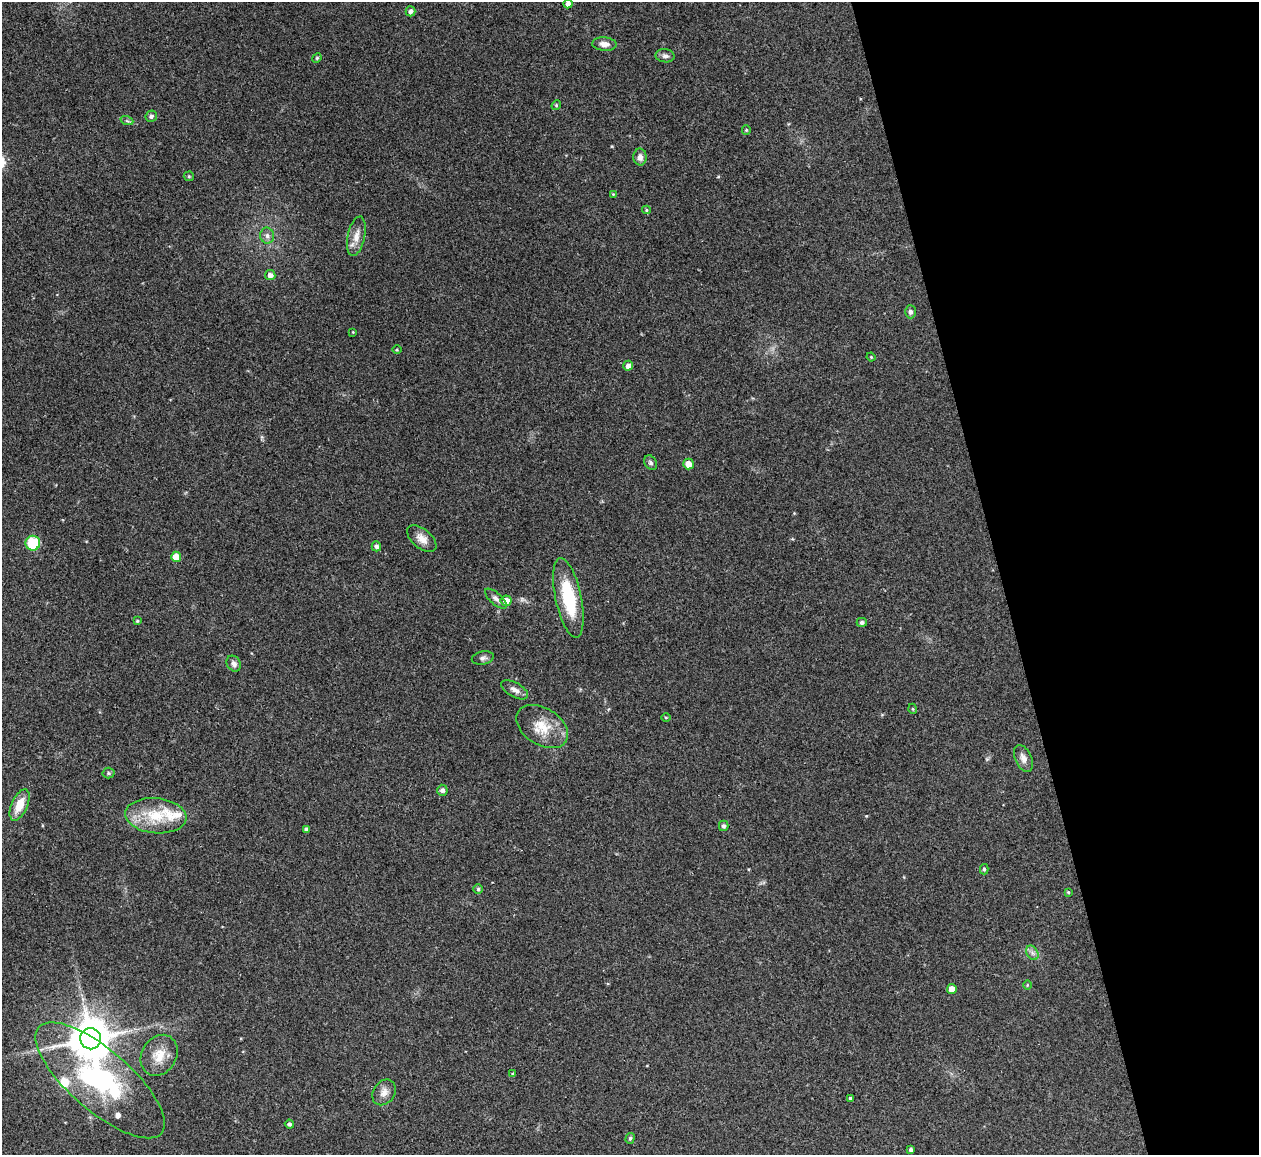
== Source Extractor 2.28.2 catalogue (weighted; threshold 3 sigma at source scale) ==
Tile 12 of 4 x 4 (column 4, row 3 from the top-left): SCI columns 3773-5029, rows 1299-2451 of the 5086 x 5028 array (HDU 1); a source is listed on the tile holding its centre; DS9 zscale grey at full resolution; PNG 1261 x 1157 px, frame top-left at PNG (2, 2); each listed source drawn as its Kron ellipse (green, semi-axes under 4 px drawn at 4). Shown black and unused: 21% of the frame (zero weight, under 2 of 3 exposures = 3% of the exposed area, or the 3 px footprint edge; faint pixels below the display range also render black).
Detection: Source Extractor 2.28.2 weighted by HDU 2 'WHT'; one run over the whole footprint, this tile lists its part. Background 0.0754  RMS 0.0089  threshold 0.0402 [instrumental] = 3 sigma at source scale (4.5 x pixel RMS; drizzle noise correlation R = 1.50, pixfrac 1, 0.05/0.05 arcsec/px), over >= 5 px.
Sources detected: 63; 3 inside a brighter listed object's ellipse — not listed separately; the other 60 listed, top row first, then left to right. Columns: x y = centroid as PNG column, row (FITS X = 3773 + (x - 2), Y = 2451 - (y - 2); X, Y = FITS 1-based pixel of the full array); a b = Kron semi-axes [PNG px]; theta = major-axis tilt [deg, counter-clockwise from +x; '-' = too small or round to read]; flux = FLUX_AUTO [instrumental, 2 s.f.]
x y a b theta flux
568 4 4 4 - 3.9
410 11 5 5 - 3.1
604 44 12 6 -4 5.2
665 56 9 6 -9 3.1
317 58 5 4 - 1.1
556 105 5 4 - 0.97
151 116 6 5 - 2.4
127 121 6 4 -18 1.4
746 130 5 4 - 0.88
640 157 8 6 -89 4.1
189 176 5 5 - 1
613 194 4 4 - 0.73
646 210 4 4 - 1.2
267 236 8 7 - 3.4
356 236 20 8 78 8.5
270 275 5 5 - 4.1
910 312 6 5 - 2.4
353 332 3 3 - 0.62
397 350 5 3 - 0.85
871 357 4 3 - 0.75
628 366 5 4 - 4.9
651 463 8 6 -58 2.2
688 464 5 5 - 7.5
422 539 17 9 -41 7.6
33 543 7 7 - 35
376 546 5 5 - 2.6
176 557 5 5 - 14
568 598 40 13 -78 46
496 599 13 6 -42 3.3
506 601 5 5 - 8
137 621 4 3 - 0.88
862 622 5 4 - 2.4
483 658 11 6 11 2.8
234 664 8 6 -55 3.5
515 690 15 7 -29 4.7
913 709 5 3 - 0.77
666 717 5 3 - 0.85
542 727 28 18 -32 21
1023 758 14 8 -66 5.5
108 773 6 5 - 1.5
442 790 5 5 - 2.3
20 805 16 8 67 14
156 816 31 17 -5 31
724 826 5 5 - 2.3
306 829 4 4 - 2.6
984 869 5 4 - 1.6
478 889 5 5 - 1.4
1068 892 4 4 - 0.91
1032 953 8 5 -60 2.8
1027 985 5 3 - 0.71
952 989 5 5 - 7.8
91 1039 11 10 - 2900
159 1055 21 17 59 16
513 1074 4 4 - 1
100 1080 81 30 -41 150
384 1092 14 10 55 6.4
850 1098 3 3 - 1.8
289 1124 4 4 - 1.8
630 1138 5 4 - 1.5
911 1150 4 4 - 2.7